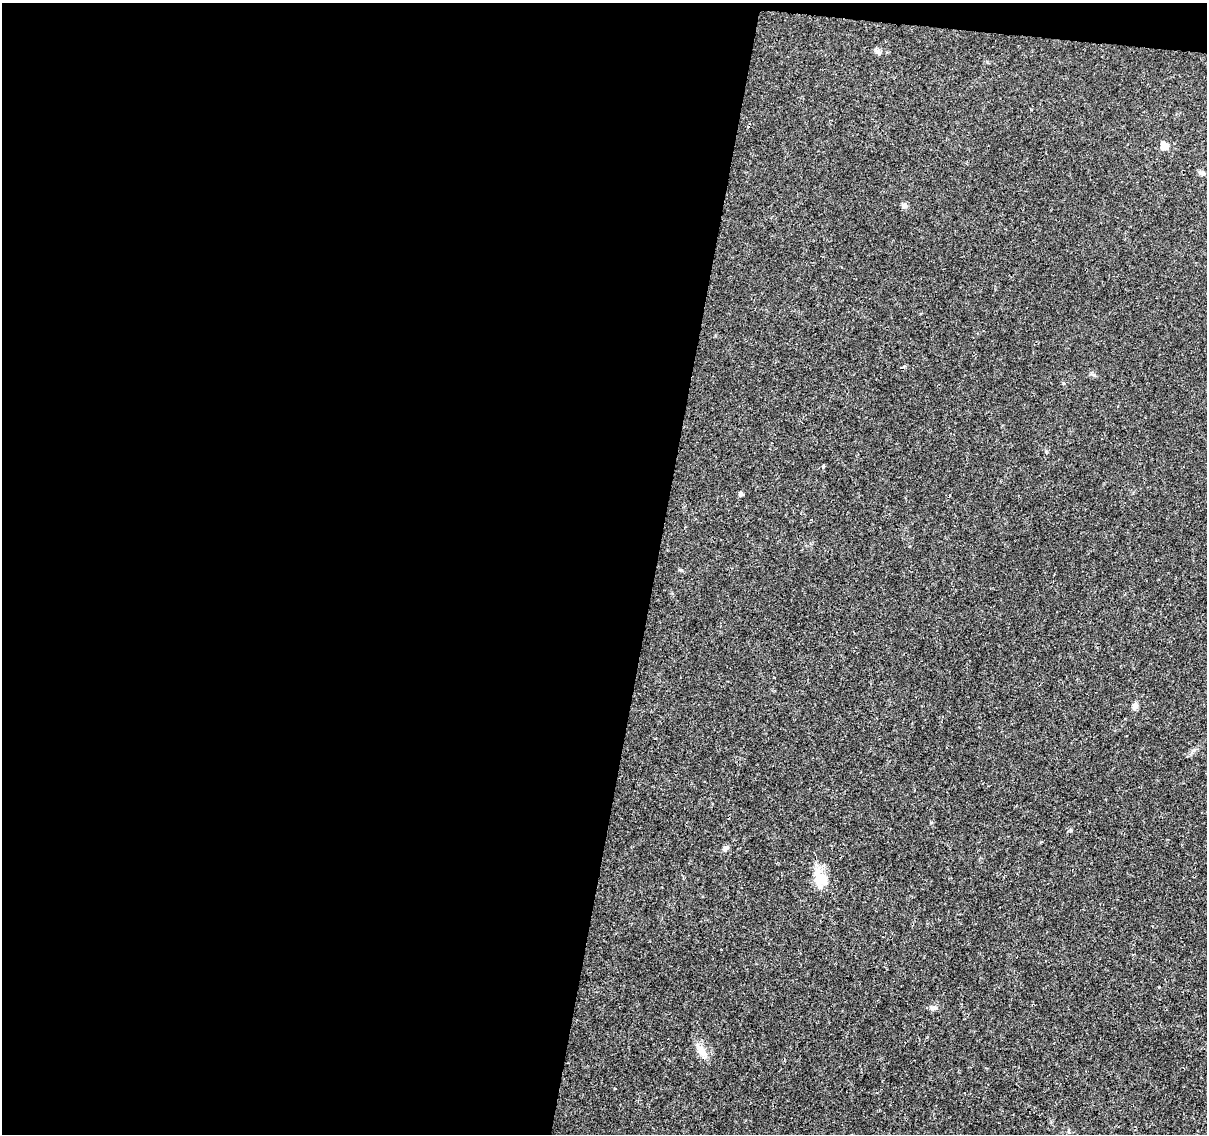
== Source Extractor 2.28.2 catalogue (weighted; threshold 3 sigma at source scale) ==
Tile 1 of 4 x 4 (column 1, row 1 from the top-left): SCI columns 3-1207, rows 3626-4757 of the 4833 x 5042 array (HDU 1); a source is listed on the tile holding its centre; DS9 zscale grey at full resolution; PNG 1209 x 1136 px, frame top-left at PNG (2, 3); no overlay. Shown black and unused: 55% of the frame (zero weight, under 3 of 4 exposures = <1% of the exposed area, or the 3 px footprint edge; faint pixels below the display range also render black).
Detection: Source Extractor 2.28.2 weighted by HDU 2 'WHT'; one run over the whole footprint, this tile lists its part. Background 0.024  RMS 0.002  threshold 0.00914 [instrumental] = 3 sigma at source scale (4.5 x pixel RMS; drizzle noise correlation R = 1.50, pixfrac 1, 0.0396/0.0396 arcsec/px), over >= 5 px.
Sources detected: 12; all 12 listed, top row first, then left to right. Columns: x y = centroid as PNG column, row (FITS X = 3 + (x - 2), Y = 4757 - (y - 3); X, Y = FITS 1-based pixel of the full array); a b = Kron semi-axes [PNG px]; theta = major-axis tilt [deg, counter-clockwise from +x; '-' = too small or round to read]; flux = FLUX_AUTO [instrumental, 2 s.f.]
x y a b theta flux
878 52 11 6 -25 0.63
1164 146 6 6 - 3
1203 173 8 5 -8 0.49
904 205 8 7 - 0.55
1093 374 7 4 -19 0.35
823 466 4 3 - 0.77
741 494 5 4 - 0.62
1135 706 9 7 62 0.76
726 848 8 6 42 0.62
820 879 25 17 -69 4.2
932 1008 10 5 9 0.59
702 1051 21 9 -62 2.1
Unlisted compact peaks at least as high as the median listed source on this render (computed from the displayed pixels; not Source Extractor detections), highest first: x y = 1071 830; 931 822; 681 570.